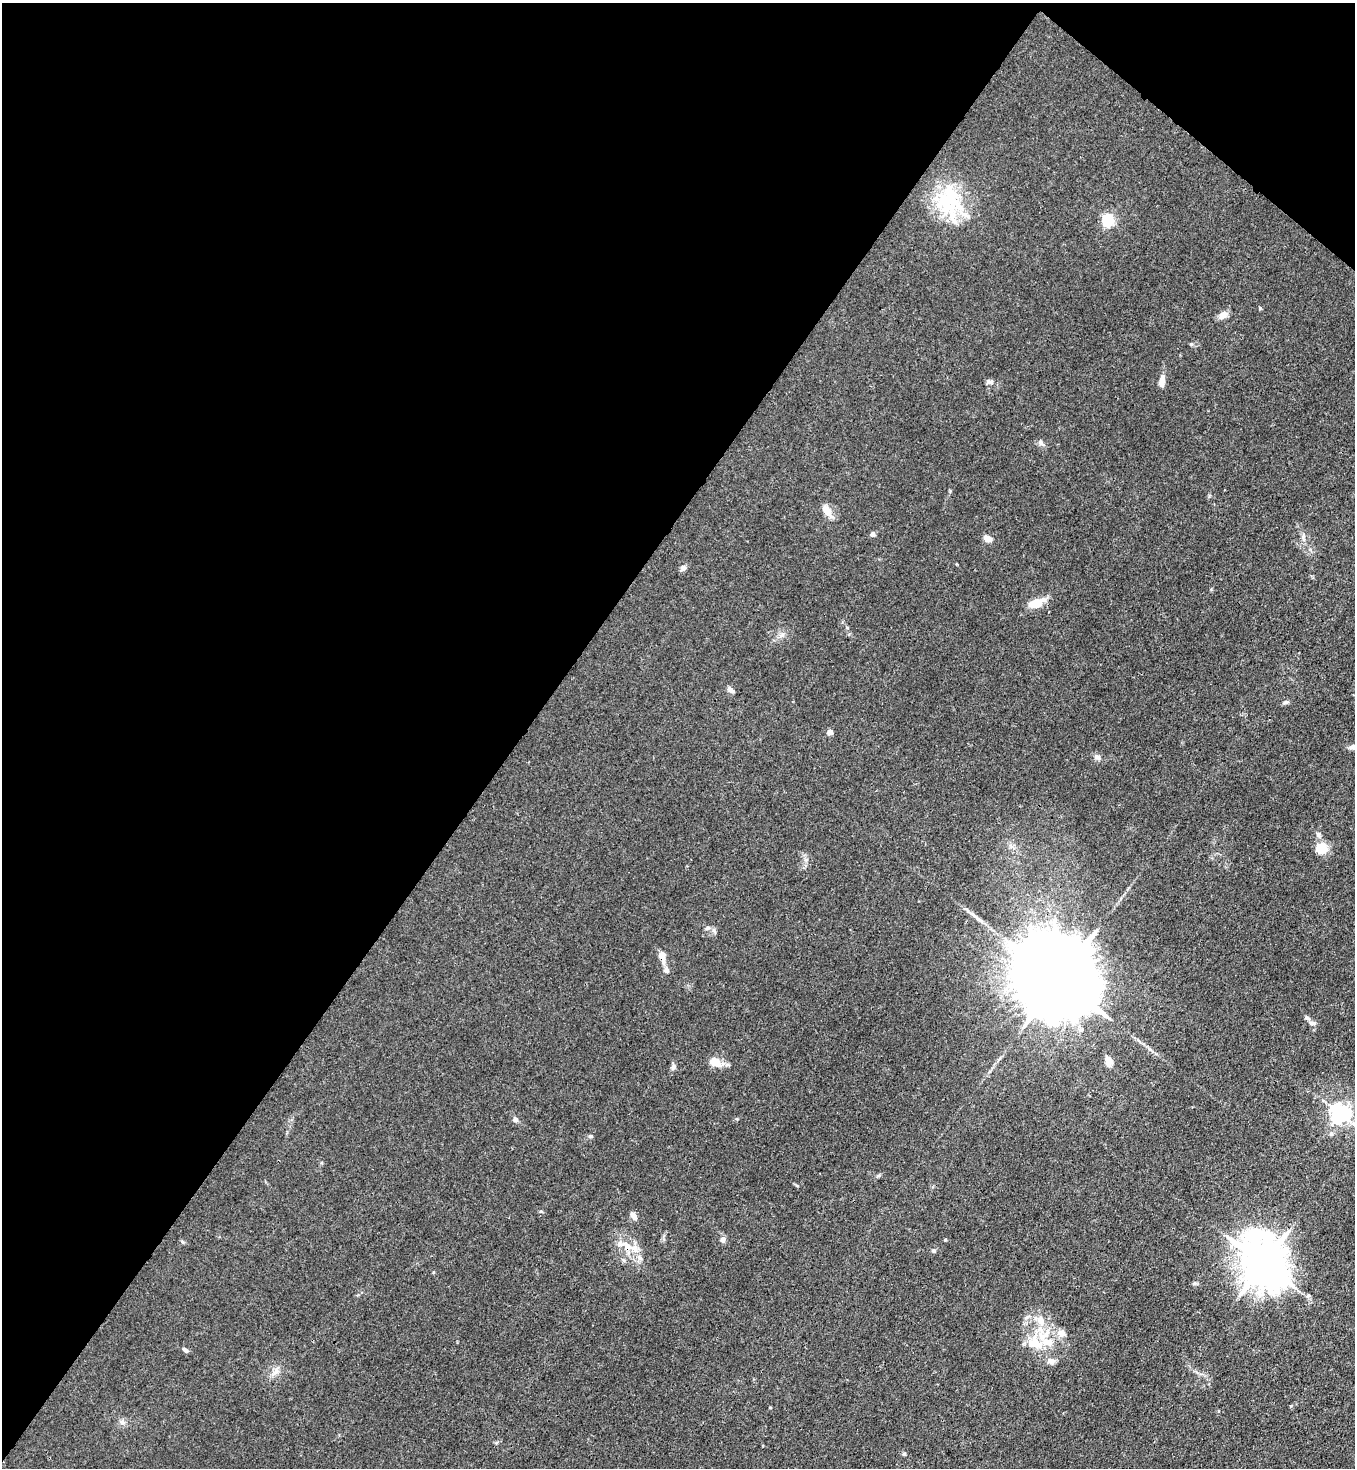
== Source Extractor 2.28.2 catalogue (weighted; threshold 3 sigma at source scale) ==
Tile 2 of 4 x 4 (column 2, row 1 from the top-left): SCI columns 1580-2932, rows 4458-5923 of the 6004 x 5982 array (HDU 1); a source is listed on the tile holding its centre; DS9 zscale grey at full resolution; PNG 1357 x 1470 px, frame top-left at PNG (2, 3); no overlay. Shown black and unused: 41% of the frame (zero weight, under 3 of 4 exposures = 7% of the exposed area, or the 3 px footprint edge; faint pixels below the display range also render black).
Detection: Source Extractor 2.28.2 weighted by HDU 2 'WHT'; one run over the whole footprint, this tile lists its part. Background 0.0206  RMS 0.0028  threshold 0.0127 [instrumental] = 3 sigma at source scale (4.5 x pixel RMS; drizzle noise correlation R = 1.50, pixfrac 1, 0.05/0.05 arcsec/px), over >= 5 px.
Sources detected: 60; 9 inside a brighter listed object's ellipse — not listed separately; the other 51 listed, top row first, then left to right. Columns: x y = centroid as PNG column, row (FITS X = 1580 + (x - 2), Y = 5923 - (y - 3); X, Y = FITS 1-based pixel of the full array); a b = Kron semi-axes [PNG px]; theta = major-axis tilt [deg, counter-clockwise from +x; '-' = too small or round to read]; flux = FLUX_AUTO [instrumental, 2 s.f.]
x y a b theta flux
948 199 42 36 79 19
1108 220 5 5 - 40
1260 308 4 4 - 0.29
1223 315 12 8 34 1.9
1191 344 5 5 - 0.33
990 382 11 6 -31 0.91
1161 384 11 7 79 1.3
1041 443 12 5 -43 0.81
827 511 16 8 -54 3.1
872 534 6 5 - 0.85
1303 537 13 4 -89 0.94
988 539 10 7 -14 2
683 568 6 6 - 1.1
1036 603 19 8 19 5
731 690 10 5 -34 0.96
1353 695 2 2 - 0.28
1286 702 8 5 11 0.6
830 732 4 4 - 3
1097 757 9 7 -31 1.1
1318 834 8 7 - 0.79
1321 849 10 9 - 6.9
708 928 8 5 27 0.64
662 956 13 6 -75 3.1
666 970 7 6 - 1.1
1059 980 32 18 -41 7800
1307 1018 9 5 -28 0.68
1312 1023 10 5 -8 0.8
1108 1060 10 8 -74 2.4
715 1062 15 9 -39 3.6
673 1067 10 6 74 0.82
1340 1113 7 6 - 160
515 1119 6 6 - 1
1331 1134 6 5 - 0.61
590 1136 6 5 - 0.48
878 1176 6 4 19 0.4
634 1216 8 5 -56 1.8
723 1240 7 6 - 1.1
945 1240 5 3 - 0.27
627 1245 16 9 -38 3.2
933 1250 6 5 - 0.45
640 1258 8 4 -44 0.75
1263 1263 16 13 -67 1100
1194 1283 7 5 21 0.48
1308 1296 6 5 - 0.54
1041 1321 16 8 -75 2.8
1044 1335 26 13 27 7.4
185 1350 7 5 -40 0.71
1051 1361 12 7 -8 1.4
275 1371 11 6 66 1.4
122 1422 6 6 - 0.8
904 1454 6 3 18 0.34
Overlapping masked pixels (flux is a lower limit): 1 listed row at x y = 662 956
Unlisted compact peaks at least as high as the median listed source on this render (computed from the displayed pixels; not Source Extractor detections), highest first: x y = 541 1211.